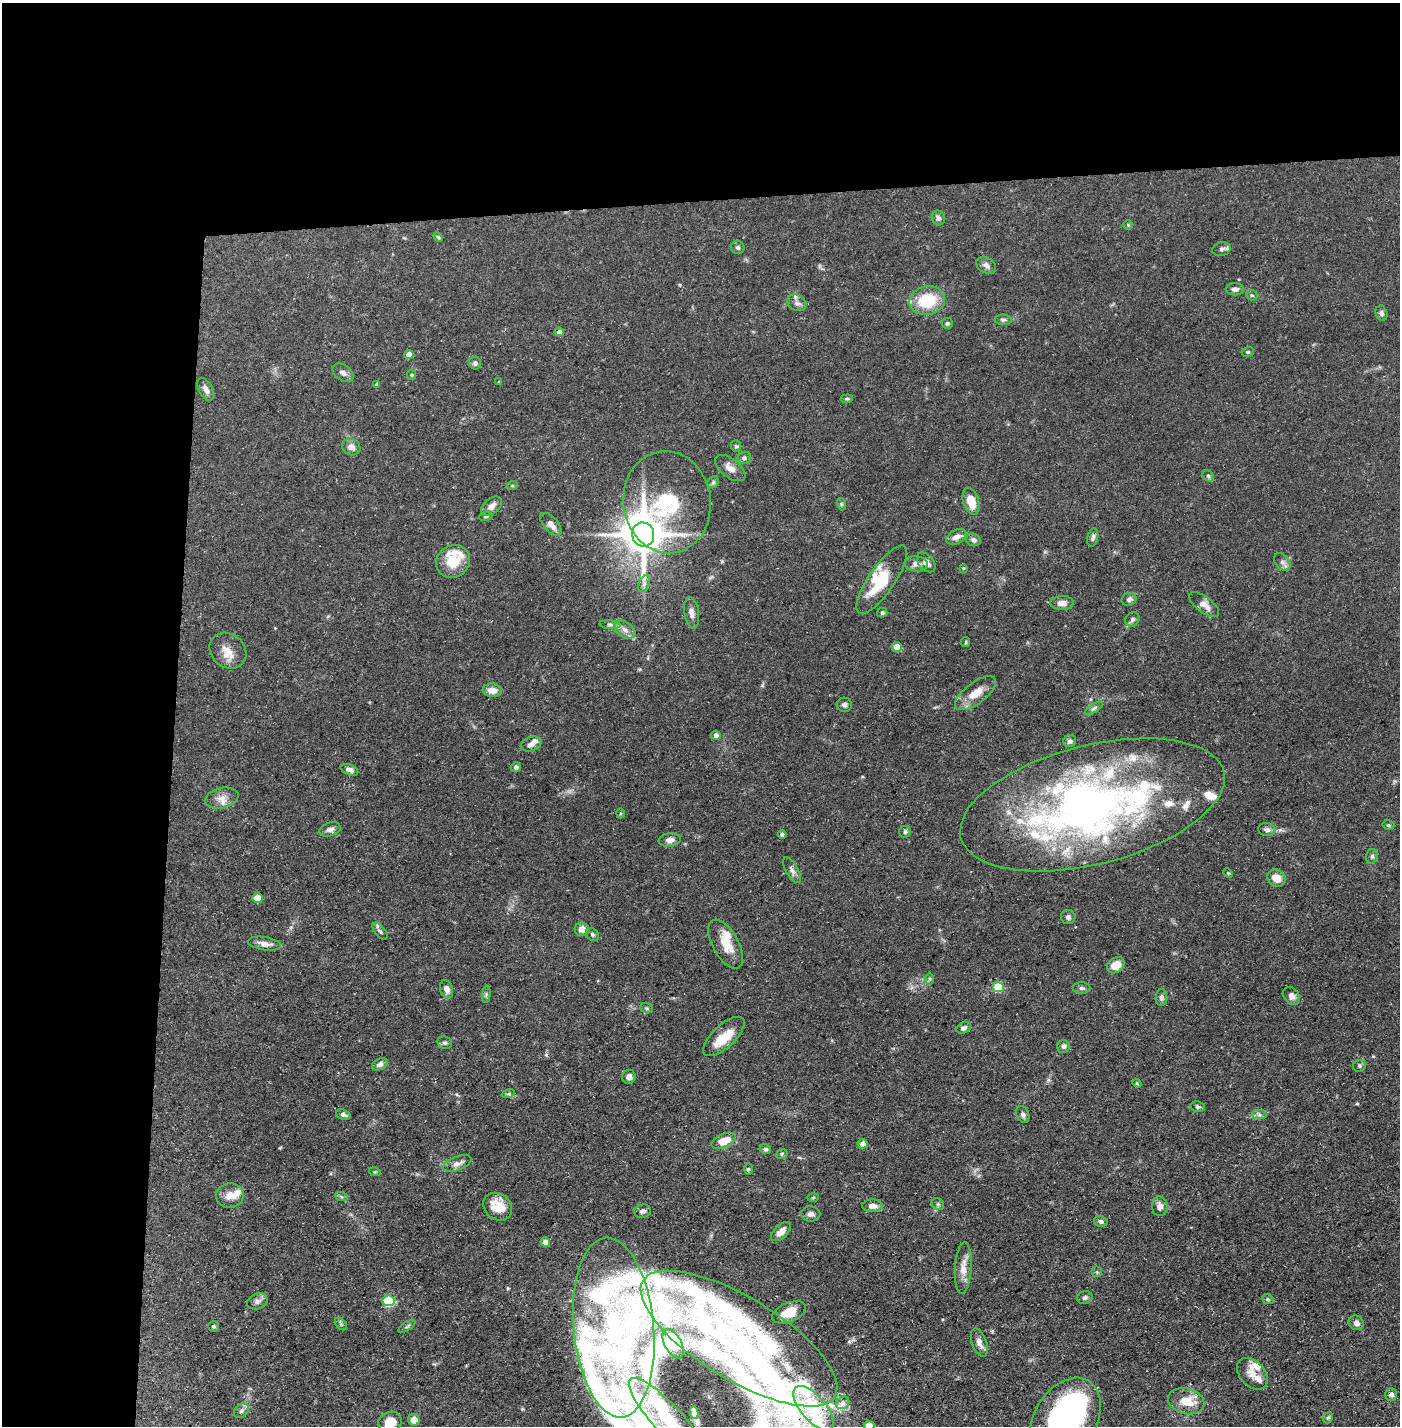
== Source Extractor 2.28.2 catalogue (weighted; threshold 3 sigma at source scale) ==
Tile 1 of 3 x 3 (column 1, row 1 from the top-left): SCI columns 25-1422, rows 2849-4272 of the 4245 x 4272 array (HDU 1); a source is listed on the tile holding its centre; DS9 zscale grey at full resolution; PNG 1402 x 1428 px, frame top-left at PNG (2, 3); each listed source drawn as its Kron ellipse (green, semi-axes under 4 px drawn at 4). Shown black and unused: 24% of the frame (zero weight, under 3 of 5 exposures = <1% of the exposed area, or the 3 px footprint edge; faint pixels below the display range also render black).
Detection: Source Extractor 2.28.2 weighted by HDU 2 'WHT'; one run over the whole footprint, this tile lists its part. Background 0.0684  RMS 0.0041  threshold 0.0186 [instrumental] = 3 sigma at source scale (4.5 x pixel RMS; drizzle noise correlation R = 1.50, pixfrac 1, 0.05/0.05 arcsec/px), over >= 5 px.
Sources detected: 203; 5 inside a brighter object's white glare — neither listed nor drawn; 42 inside a brighter listed object's ellipse — not listed separately; the other 156 listed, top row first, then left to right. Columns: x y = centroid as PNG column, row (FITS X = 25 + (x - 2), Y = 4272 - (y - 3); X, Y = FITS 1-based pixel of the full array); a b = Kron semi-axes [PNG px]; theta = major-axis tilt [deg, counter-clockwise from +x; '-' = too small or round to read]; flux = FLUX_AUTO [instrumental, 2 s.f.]
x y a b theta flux
938 218 7 6 - 1.2
1128 225 4 4 - 0.44
438 237 6 3 -45 0.48
738 247 6 6 - 0.88
1222 249 9 6 14 1.4
986 265 10 7 -32 1.8
1235 289 9 6 0 1.6
1252 295 6 5 - 0.63
927 300 18 14 12 16
797 303 10 7 -30 1.6
1381 313 7 6 - 1.2
1003 320 8 5 0 0.89
947 323 5 5 - 0.74
559 332 5 4 - 2.4
1248 352 6 4 18 0.6
409 355 5 4 - 3.5
475 363 6 6 - 1.1
343 373 12 7 -35 1.7
411 375 5 4 - 0.47
499 382 3 3 - 0.49
377 384 4 3 - 0.71
206 389 12 6 -62 2.2
847 399 6 4 7 0.59
736 446 6 5 - 0.68
351 447 9 8 - 2.4
744 458 7 6 - 1
730 468 18 9 -37 3.3
1208 476 6 5 - 0.76
713 482 6 5 - 0.78
512 486 6 3 19 0.46
971 501 14 8 -73 7
667 502 51 43 -83 44
841 504 6 4 -72 0.54
491 506 12 7 41 2.4
486 516 7 4 9 0.66
551 524 14 7 -49 2.7
643 535 12 11 - 1300
956 537 11 6 28 2.5
1093 538 9 5 77 1.1
973 540 7 6 - 1.3
453 561 17 16 - 12
926 562 11 7 -49 2.6
1282 562 10 6 -50 1.6
916 564 11 7 -6 2.6
963 568 4 4 - 0.34
882 580 40 13 56 16
644 584 9 5 66 1.4
1129 599 7 6 - 1.3
1062 603 12 7 0 2.5
1204 605 17 8 -38 3.4
692 613 16 7 -81 2.3
882 613 5 5 - 0.79
1132 619 7 6 - 1.1
610 625 10 4 -5 1
625 630 12 7 -32 2.3
966 642 5 4 - 0.47
897 647 5 4 - 9
228 651 20 16 -40 5.7
492 690 9 7 -5 3.3
975 693 24 10 37 6.4
844 705 8 7 - 1.3
1094 708 10 4 32 1
716 735 5 4 - 1.8
1070 741 6 6 - 1.4
531 744 10 7 19 2
516 767 5 4 - 1.1
349 770 9 5 -21 1.9
222 798 17 10 13 3.6
1092 805 136 59 14 210
620 813 5 3 - 0.4
1388 825 6 4 -15 0.66
330 829 11 6 16 1.7
1267 830 9 6 -11 1.4
905 832 6 5 - 0.84
782 834 4 4 - 1
670 840 11 6 8 2
1372 856 7 6 - 0.91
792 870 14 6 -60 1.7
1228 873 5 3 - 0.39
1276 878 9 8 - 4.3
257 898 5 4 - 8.8
1068 917 7 7 - 1.2
582 929 7 7 - 3
380 931 10 5 -51 1.1
593 935 7 5 -47 0.77
265 944 16 6 -9 3
726 944 27 13 -61 7.2
1116 965 9 7 38 5.3
929 979 6 4 90 0.63
998 987 5 5 - 21
1082 988 9 5 0 1
447 989 9 6 -72 2.2
486 994 8 3 85 0.75
1292 996 10 7 -50 2
1161 998 8 6 90 1
647 1008 6 5 - 0.64
964 1028 7 5 28 1.3
724 1036 26 11 43 9.1
445 1043 7 6 - 0.92
1063 1046 6 6 - 1.2
380 1064 8 5 28 1.6
1359 1066 6 6 - 0.81
629 1077 7 6 - 1.5
1137 1083 4 4 - 0.42
508 1094 7 4 18 0.73
1198 1107 7 5 -11 0.88
1023 1114 8 6 -67 1.3
343 1115 7 5 -19 1.1
1259 1115 7 4 -1 1
724 1141 13 7 23 5.8
863 1144 5 5 - 2.6
765 1149 5 5 - 0.95
782 1154 6 5 - 0.7
457 1163 15 7 20 2.5
748 1169 6 4 -90 0.55
375 1172 6 3 -16 0.45
230 1196 14 12 12 4
341 1196 7 4 -21 0.62
813 1197 5 3 - 0.39
938 1204 6 5 - 0.76
872 1206 10 6 0 2.5
1160 1206 9 8 - 2.1
498 1207 15 13 -39 8.1
643 1211 8 6 13 1.4
811 1214 9 7 -3 1.6
1101 1221 7 5 -13 1.1
781 1231 12 6 42 2.7
545 1242 5 4 - 4.1
963 1268 26 8 86 4.7
1097 1272 5 5 - 0.62
1085 1298 8 6 16 1
1268 1299 6 4 -23 0.59
257 1301 10 7 21 1.6
388 1301 6 5 - 25
789 1312 18 9 22 7.3
1356 1323 8 7 - 1.7
341 1324 7 4 -46 0.73
214 1326 5 5 - 0.75
407 1326 9 3 32 0.69
614 1328 90 40 -85 100
739 1339 112 41 -31 98
979 1343 15 7 -70 2.4
673 1344 16 8 -62 2
1252 1374 18 12 -47 4.4
1391 1395 6 6 - 1.6
1186 1401 18 12 -15 7.7
843 1403 7 6 - 0.87
813 1408 27 12 -50 6.9
241 1411 8 6 45 1.2
694 1413 6 2 -78 0.82
666 1418 53 14 -47 21
1328 1418 6 4 67 0.63
414 1420 6 5 - 4.1
1065 1420 45 31 60 89
390 1422 12 10 26 6.3
869 1426 5 5 - 5.7
Isophote crosses this tile's border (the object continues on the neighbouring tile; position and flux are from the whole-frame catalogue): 4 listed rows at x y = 666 1418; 1065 1420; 390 1422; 869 1426